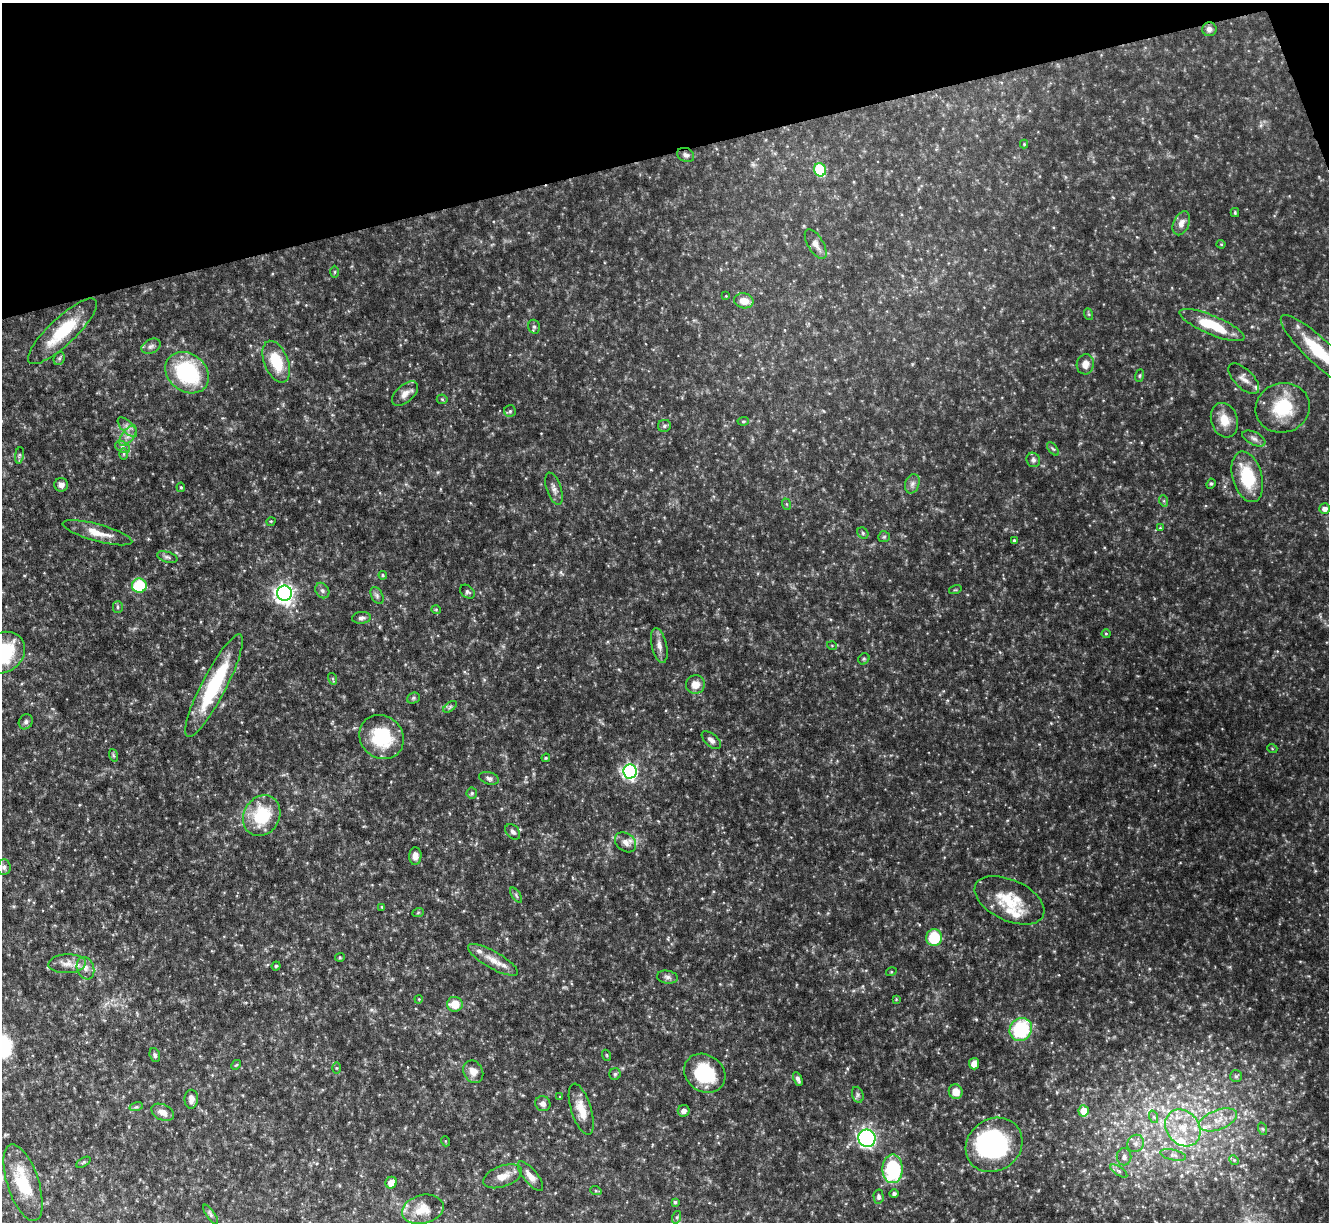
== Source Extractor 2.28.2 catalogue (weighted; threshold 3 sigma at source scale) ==
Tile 3 of 4 x 4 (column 3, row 1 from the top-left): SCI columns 2657-3983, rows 3804-5023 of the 5311 x 5292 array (HDU 1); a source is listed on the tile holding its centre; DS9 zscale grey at full resolution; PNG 1331 x 1224 px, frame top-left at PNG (2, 3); each listed source drawn as its Kron ellipse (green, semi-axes under 4 px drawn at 4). Shown black and unused: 13% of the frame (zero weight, under 4 of 8 exposures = <1% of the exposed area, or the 3 px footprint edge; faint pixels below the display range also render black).
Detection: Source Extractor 2.28.2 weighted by HDU 2 'WHT'; one run over the whole footprint, this tile lists its part. Background 0.0767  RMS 0.0052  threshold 0.0213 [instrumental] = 3 sigma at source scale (4.09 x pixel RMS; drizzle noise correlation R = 1.36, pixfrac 0.8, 0.05/0.05 arcsec/px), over >= 5 px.
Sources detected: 156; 1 inside a brighter object's white glare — neither listed nor drawn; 6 inside a brighter listed object's ellipse — not listed separately; the other 149 listed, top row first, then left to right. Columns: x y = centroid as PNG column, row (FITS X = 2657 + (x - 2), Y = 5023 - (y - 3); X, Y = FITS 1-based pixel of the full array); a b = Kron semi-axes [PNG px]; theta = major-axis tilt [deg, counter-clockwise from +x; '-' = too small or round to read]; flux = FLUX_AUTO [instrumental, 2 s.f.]
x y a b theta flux
1209 29 7 7 - 2
1024 144 4 4 - 0.47
686 155 9 6 -23 1.5
820 170 7 6 - 21
1235 213 4 4 - 0.5
1181 223 12 7 66 3.1
816 244 17 7 -60 3.1
1221 244 4 4 - 0.49
335 272 6 4 89 0.52
726 296 3 3 - 0.33
744 301 10 7 -12 5.1
1088 314 6 4 -70 0.6
1212 325 35 9 -23 18
534 327 7 5 -74 1.2
62 331 45 13 43 21
151 346 10 7 27 1.8
1319 351 51 12 -43 23
59 358 7 5 68 0.95
276 362 22 12 -68 16
1085 364 10 8 78 3.4
187 373 23 18 -39 44
1140 376 6 4 71 0.62
1244 379 19 9 -45 3.4
405 394 16 8 42 3.5
442 399 5 5 - 0.66
1283 408 27 24 17 22
510 411 6 6 - 0.88
1224 420 17 13 -72 7.4
743 421 5 4 - 0.63
664 426 6 6 - 1
127 427 12 6 -45 2.1
128 436 12 6 53 2.5
1254 438 12 6 -27 1.9
123 447 8 5 -27 1.3
1053 449 8 4 -53 0.78
124 454 5 3 - 0.54
19 455 8 4 81 0.92
1033 460 7 6 - 1.4
1247 477 26 14 -75 22
912 484 10 7 70 1.8
1211 484 5 4 - 0.63
61 485 7 7 - 2.1
181 487 5 4 - 0.62
554 489 17 7 -71 2.5
1164 501 5 3 - 0.63
786 504 6 3 -70 0.53
1325 509 5 5 - 2.4
271 521 5 3 - 0.38
1160 528 4 3 - 0.36
97 533 36 8 -15 8.3
863 533 6 5 - 0.74
884 537 6 5 - 0.73
1014 540 4 3 - 0.57
167 557 10 5 -16 1.2
383 575 4 3 - 0.53
139 586 7 7 - 22
322 590 8 6 -57 1.4
955 590 6 4 17 0.58
467 592 8 6 -39 1
284 593 7 7 - 230
377 596 9 5 -64 1.3
118 607 5 5 - 0.84
436 610 5 4 - 0.5
361 618 9 6 6 1.5
1106 634 4 4 - 0.46
659 645 18 7 -77 3.2
832 646 5 3 - 0.38
2 653 24 19 32 36
864 659 6 5 - 0.69
333 679 6 4 -72 0.59
695 684 9 9 - 4.4
214 686 57 12 63 36
413 698 6 5 - 0.79
450 707 8 4 38 0.89
26 722 8 6 58 1.4
382 737 23 21 -42 24
711 740 11 6 -41 2.1
1272 748 5 3 - 0.39
113 755 6 4 -71 0.67
546 758 4 3 - 0.55
630 771 7 6 - 110
489 778 10 6 -16 1.6
472 793 5 5 - 0.68
262 816 21 18 60 23
513 832 9 6 -49 1.5
625 842 12 9 -40 3
415 856 9 6 87 2.3
4 867 8 6 83 1.5
516 895 8 4 -56 0.87
1010 900 37 20 -25 17
382 907 3 3 - 0.51
418 913 6 3 20 0.57
934 938 8 8 - 19
340 957 5 4 - 0.55
493 960 28 8 -30 6.2
67 964 19 9 3 4.5
276 966 4 4 - 0.55
85 968 11 8 -70 3.1
891 972 5 3 - 0.47
667 977 10 6 -9 1.6
419 999 4 3 - 0.41
896 999 3 3 - 0.4
455 1004 8 7 - 7.2
1021 1029 12 11 - 33
155 1055 7 5 -72 0.97
606 1055 6 3 -70 0.46
974 1064 5 5 - 3.8
236 1065 5 4 - 0.54
336 1068 5 3 - 0.48
473 1072 12 9 -60 3.5
705 1073 22 18 -34 26
615 1074 6 5 - 0.86
1236 1076 6 6 - 0.97
798 1079 7 4 -64 1.4
956 1092 7 7 - 5.5
858 1095 8 5 -74 1.2
560 1097 3 3 - 0.43
191 1099 9 6 88 2.4
543 1104 8 7 - 2.2
136 1107 7 4 17 0.84
581 1109 26 10 -73 7.5
684 1111 6 5 - 2.5
1084 1111 5 5 - 9.4
163 1112 12 7 -25 3.7
1154 1117 6 4 -71 0.74
1218 1120 20 9 20 7
1183 1128 20 16 -51 14
1263 1129 6 4 -70 0.72
867 1138 9 8 - 120
445 1141 5 3 - 0.44
1136 1143 9 8 - 2.2
994 1145 29 26 36 77
1173 1155 13 5 -13 2
1124 1157 8 7 - 2
1234 1160 5 4 - 0.63
83 1162 8 3 32 0.67
893 1169 14 10 90 34
1119 1171 10 4 -34 1.1
503 1176 20 10 20 5.3
530 1176 18 7 -51 3.7
23 1183 40 15 -72 18
391 1183 6 5 - 4.3
596 1191 6 3 -19 0.57
894 1194 4 4 - 1
879 1196 7 5 -88 1.2
675 1202 4 4 - 0.67
423 1209 21 14 14 8.9
211 1215 11 4 -56 1.2
677 1217 6 4 72 0.73
Isophote crosses this tile's border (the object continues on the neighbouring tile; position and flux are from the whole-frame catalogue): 2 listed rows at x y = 1319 351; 2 653